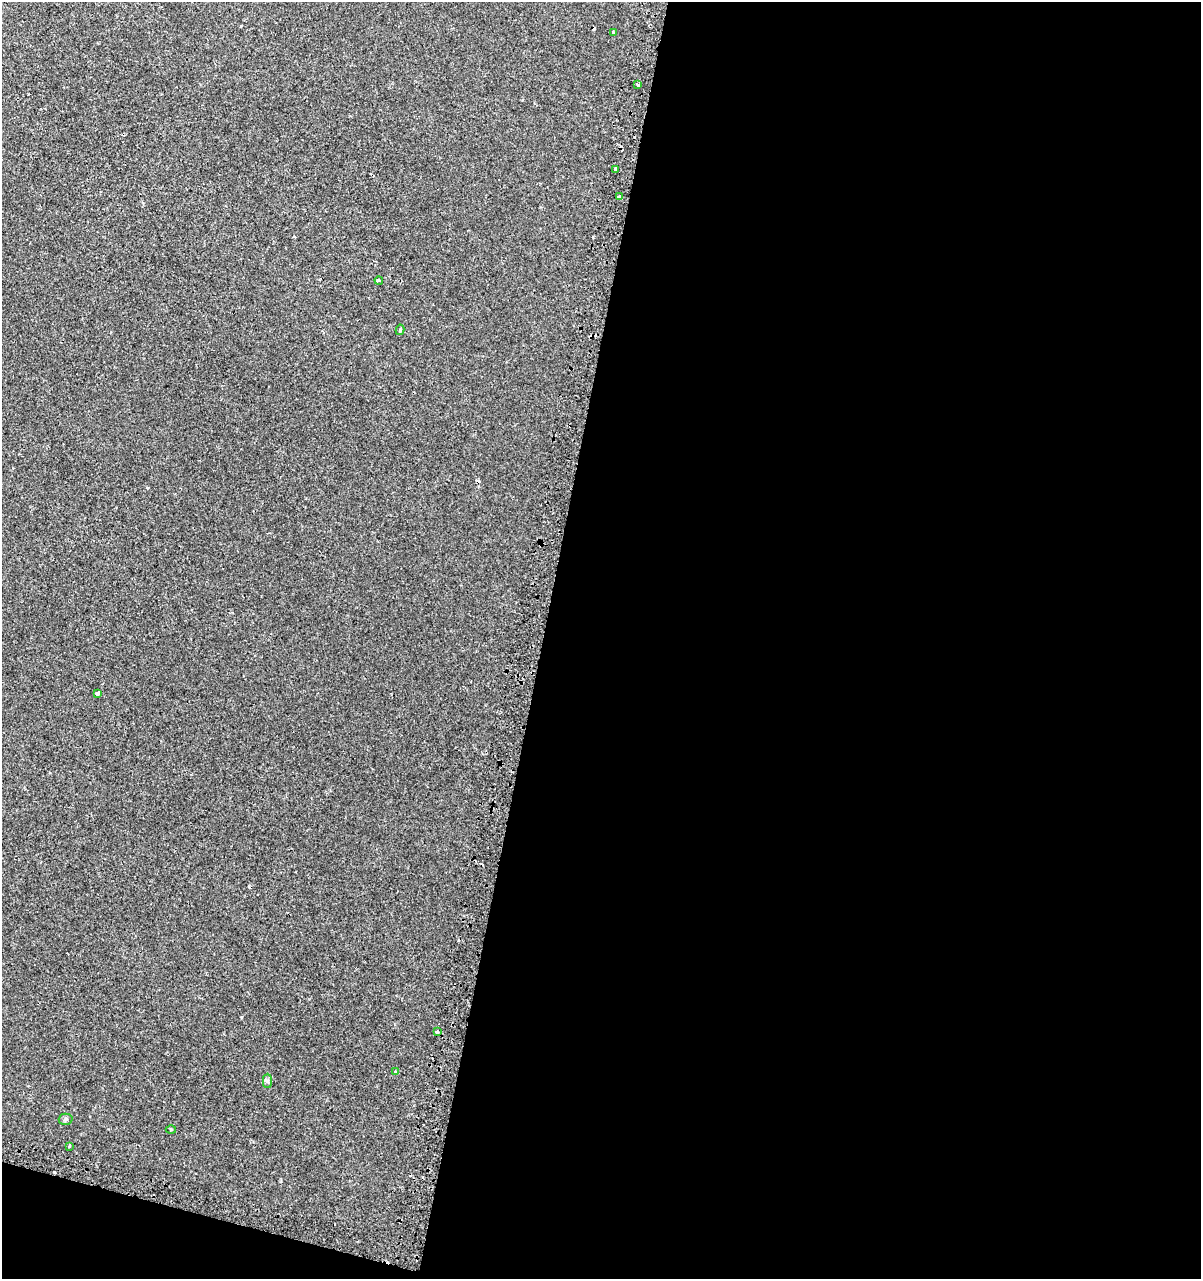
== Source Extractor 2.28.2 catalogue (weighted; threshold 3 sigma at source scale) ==
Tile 16 of 4 x 4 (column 4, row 4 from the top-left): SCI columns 3863-5061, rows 43-1319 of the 5390 x 5193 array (HDU 1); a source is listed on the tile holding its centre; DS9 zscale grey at full resolution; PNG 1203 x 1281 px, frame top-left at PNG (2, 2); each listed source drawn as its Kron ellipse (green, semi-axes under 4 px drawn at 4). Shown black and unused: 57% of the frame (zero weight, under 2 of 3 exposures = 3% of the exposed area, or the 3 px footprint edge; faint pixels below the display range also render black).
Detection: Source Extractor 2.28.2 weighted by HDU 2 'WHT'; one run over the whole footprint, this tile lists its part. Background 1.90e-04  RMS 0.0025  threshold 0.0112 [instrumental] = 3 sigma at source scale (4.5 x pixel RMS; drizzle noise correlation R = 1.50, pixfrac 1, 0.0396/0.0396 arcsec/px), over >= 5 px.
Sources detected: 17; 4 cosmic-ray / hot-pixel residue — neither listed nor drawn; the other 13 listed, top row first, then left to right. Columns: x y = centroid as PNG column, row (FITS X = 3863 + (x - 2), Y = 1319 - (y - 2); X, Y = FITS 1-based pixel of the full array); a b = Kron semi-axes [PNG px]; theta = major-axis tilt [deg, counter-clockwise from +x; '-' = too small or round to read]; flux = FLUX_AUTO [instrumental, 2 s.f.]
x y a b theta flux
613 33 4 3 - 0.34
638 85 3 3 - 1.5
615 169 3 3 - 2
619 197 3 3 - 0.64
379 280 4 3 - 1.5
400 330 5 3 - 0.42
97 693 4 3 - 0.86
437 1032 3 3 - 0.49
395 1072 3 3 - 0.82
267 1081 7 4 90 0.52
66 1119 7 5 -1 0.52
171 1130 5 3 - 0.21
69 1146 4 3 - 0.31